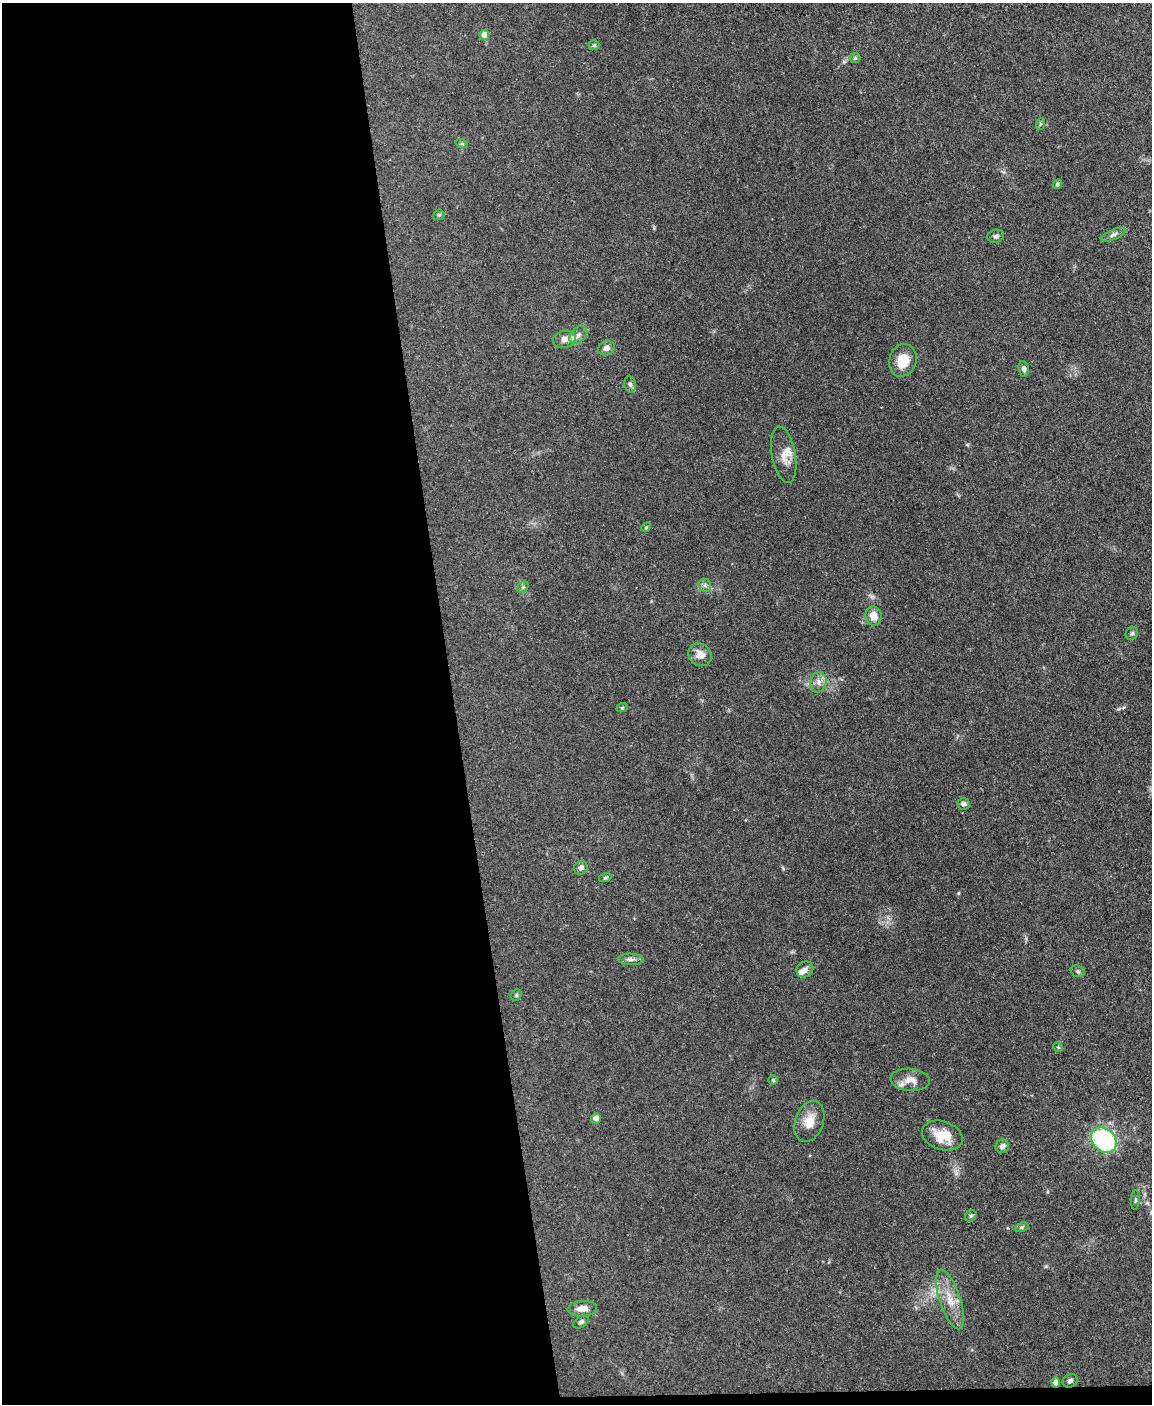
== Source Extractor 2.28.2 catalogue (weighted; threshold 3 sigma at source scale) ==
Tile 9 of 4 x 3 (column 1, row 3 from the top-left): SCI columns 1-1150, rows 237-1638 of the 4599 x 4572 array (HDU 1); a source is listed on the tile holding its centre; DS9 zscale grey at full resolution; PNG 1154 x 1406 px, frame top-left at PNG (2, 3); each listed source drawn as its Kron ellipse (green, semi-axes under 4 px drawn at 4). Shown black and unused: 40% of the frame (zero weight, under 3 of 4 exposures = <1% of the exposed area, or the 3 px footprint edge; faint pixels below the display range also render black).
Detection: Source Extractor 2.28.2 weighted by HDU 2 'WHT'; one run over the whole footprint, this tile lists its part. Background 0.142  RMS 0.0052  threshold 0.0234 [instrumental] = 3 sigma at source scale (4.5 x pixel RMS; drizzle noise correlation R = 1.50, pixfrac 1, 0.05/0.05 arcsec/px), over >= 5 px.
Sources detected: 50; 3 inside a brighter listed object's ellipse — not listed separately; the other 47 listed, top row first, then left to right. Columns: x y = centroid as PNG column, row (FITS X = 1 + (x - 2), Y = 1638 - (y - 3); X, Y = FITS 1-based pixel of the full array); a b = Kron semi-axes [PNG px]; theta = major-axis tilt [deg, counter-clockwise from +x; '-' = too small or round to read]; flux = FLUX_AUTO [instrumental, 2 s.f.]
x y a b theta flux
484 35 5 5 - 5.2
594 45 5 5 - 0.73
855 58 5 5 - 0.77
1040 124 6 4 72 0.7
462 144 6 4 -19 0.72
1057 184 5 4 - 0.79
439 215 6 5 - 0.75
1113 235 13 5 23 1.7
996 236 8 6 16 1.4
578 335 10 7 45 2.4
564 339 11 8 13 3.9
606 348 8 7 - 2.5
903 360 16 13 74 10
1024 369 8 5 -81 1.7
630 384 8 5 -80 1.3
784 455 28 12 -80 6.4
646 527 5 4 - 0.62
705 585 7 6 - 1.3
523 587 6 5 - 0.82
873 616 9 8 - 5.5
1132 633 6 6 - 1.2
700 655 12 10 -44 4.6
818 682 10 8 77 2.9
622 708 6 3 19 0.52
963 804 6 5 - 1.6
581 868 7 6 - 2
605 878 6 4 17 0.73
631 959 13 5 -2 1.9
805 969 9 7 37 2.3
1078 971 7 5 -20 1
516 995 6 5 - 0.77
1058 1047 5 4 - 0.57
773 1080 5 5 - 0.68
910 1080 20 11 -5 5.1
596 1118 5 5 - 3
809 1121 21 14 70 7.9
942 1136 21 14 -18 11
1104 1140 14 11 -43 59
1002 1146 7 6 - 2
1135 1200 10 4 85 0.92
971 1216 6 5 - 0.88
1021 1227 7 4 19 0.86
950 1299 31 10 -72 9.9
582 1309 15 7 3 4.2
581 1322 8 5 31 1.1
1070 1381 8 6 38 1.5
1056 1383 5 4 - 3.4
Overlapping masked pixels (flux is a lower limit): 1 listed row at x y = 1056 1383